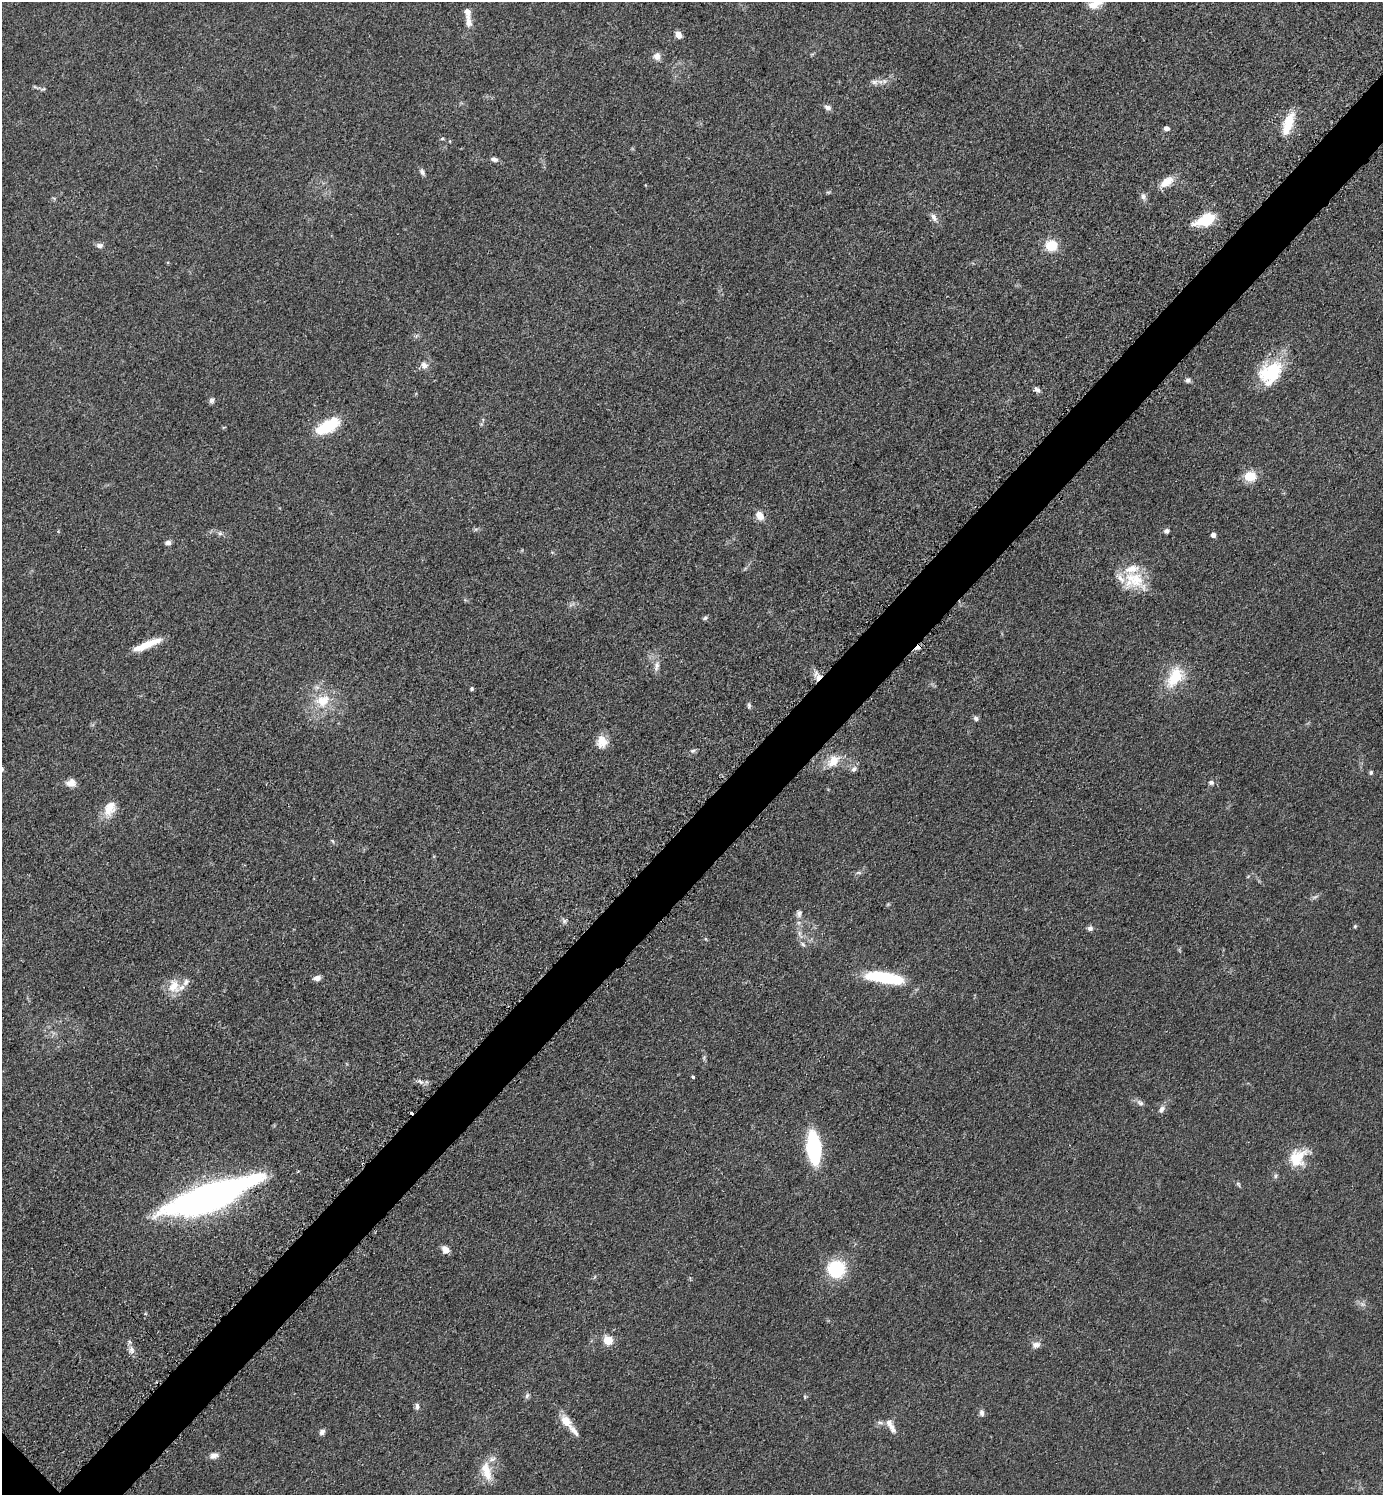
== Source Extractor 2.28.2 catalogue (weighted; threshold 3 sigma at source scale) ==
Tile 10 of 4 x 4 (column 2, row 3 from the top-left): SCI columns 1592-2972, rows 1512-3004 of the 6048 x 6047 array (HDU 1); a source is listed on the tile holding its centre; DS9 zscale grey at full resolution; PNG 1385 x 1497 px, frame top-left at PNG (2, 2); no overlay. Shown black and unused: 4% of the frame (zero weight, under 3 of 5 exposures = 4% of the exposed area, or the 3 px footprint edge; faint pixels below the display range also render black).
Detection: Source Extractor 2.28.2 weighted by HDU 2 'WHT'; one run over the whole footprint, this tile lists its part. Background 0.0493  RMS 0.0053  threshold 0.0237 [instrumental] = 3 sigma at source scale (4.5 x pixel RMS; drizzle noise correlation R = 1.50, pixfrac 1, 0.05/0.05 arcsec/px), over >= 5 px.
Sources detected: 94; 12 inside a brighter listed object's ellipse — not listed separately; the other 82 listed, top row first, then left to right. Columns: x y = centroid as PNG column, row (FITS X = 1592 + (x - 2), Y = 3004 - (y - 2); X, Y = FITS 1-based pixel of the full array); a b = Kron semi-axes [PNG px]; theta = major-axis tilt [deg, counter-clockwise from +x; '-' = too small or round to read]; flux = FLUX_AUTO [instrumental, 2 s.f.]
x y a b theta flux
1095 4 22 10 23 6.5
469 22 15 8 -86 3.7
678 35 8 6 -62 3.1
657 56 10 10 - 3.2
874 82 12 7 1 2.5
827 107 9 6 -19 2.1
1289 123 28 13 75 13
1166 128 6 5 - 2
442 138 5 5 - 0.83
494 159 8 6 -16 1.9
422 172 9 5 -81 1.4
1167 182 19 10 34 6.7
1143 197 9 7 -65 2
934 217 11 7 -60 2.6
1206 220 20 10 22 20
99 245 9 6 -6 1.9
1051 245 10 10 - 14
424 365 11 8 -36 2.8
1270 373 32 23 47 28
1188 380 7 6 - 1.5
1037 390 9 5 -33 1.6
211 400 7 7 - 1.4
328 426 27 12 28 23
1250 476 13 12 - 9
760 516 10 8 -61 5
1166 531 7 6 - 1.4
220 533 7 5 -44 1.2
1213 535 5 5 - 2.1
168 543 8 5 0 1.8
1136 579 34 21 -58 19
705 618 7 5 26 1
147 645 36 7 22 11
918 647 10 5 36 2.2
656 666 16 7 82 3.2
818 677 9 6 55 3.4
1175 677 31 17 59 17
472 689 4 4 - 1.1
323 701 22 17 21 15
749 706 7 4 -88 1.2
976 718 7 6 - 1.4
602 742 16 13 90 6.2
693 751 7 5 4 1.3
833 761 20 13 42 8.5
854 769 8 7 - 1.9
1371 772 6 4 76 0.87
71 783 11 9 17 4
1211 783 7 6 - 1.4
108 809 19 16 -72 7.6
332 841 8 3 -45 0.72
859 873 8 4 0 1
799 913 10 7 88 2
564 921 7 6 - 1.3
1355 926 5 4 - 0.61
1090 928 7 6 - 1.7
803 944 8 5 -53 1.2
884 977 42 12 -9 33
317 978 8 6 11 2.5
174 986 18 15 86 8.9
693 1077 3 3 - 1.5
420 1082 10 5 -47 1.7
1140 1103 11 6 -37 1.9
1162 1109 10 7 49 2.2
410 1113 3 3 - 7.9
814 1148 25 10 -84 62
1297 1158 27 20 46 15
1275 1176 6 4 88 0.98
1238 1184 9 4 -55 0.89
210 1196 85 20 19 260
445 1250 8 7 - 4.1
836 1269 11 11 - 43
608 1340 5 5 - 24
1036 1345 11 8 21 2.7
131 1350 10 7 -89 2.4
527 1396 8 5 63 1.3
805 1397 6 4 -72 0.6
417 1406 8 6 -83 1.7
982 1413 9 7 -85 1.6
566 1421 17 10 -50 7.3
889 1423 15 9 -58 3.4
322 1432 8 6 53 1.7
214 1456 10 7 21 3.1
487 1473 19 13 -86 9
Overlapping masked pixels (flux is a lower limit): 3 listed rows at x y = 918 647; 818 677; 410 1113
Isophote crosses this tile's border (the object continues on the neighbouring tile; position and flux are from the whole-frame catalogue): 1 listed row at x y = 1095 4